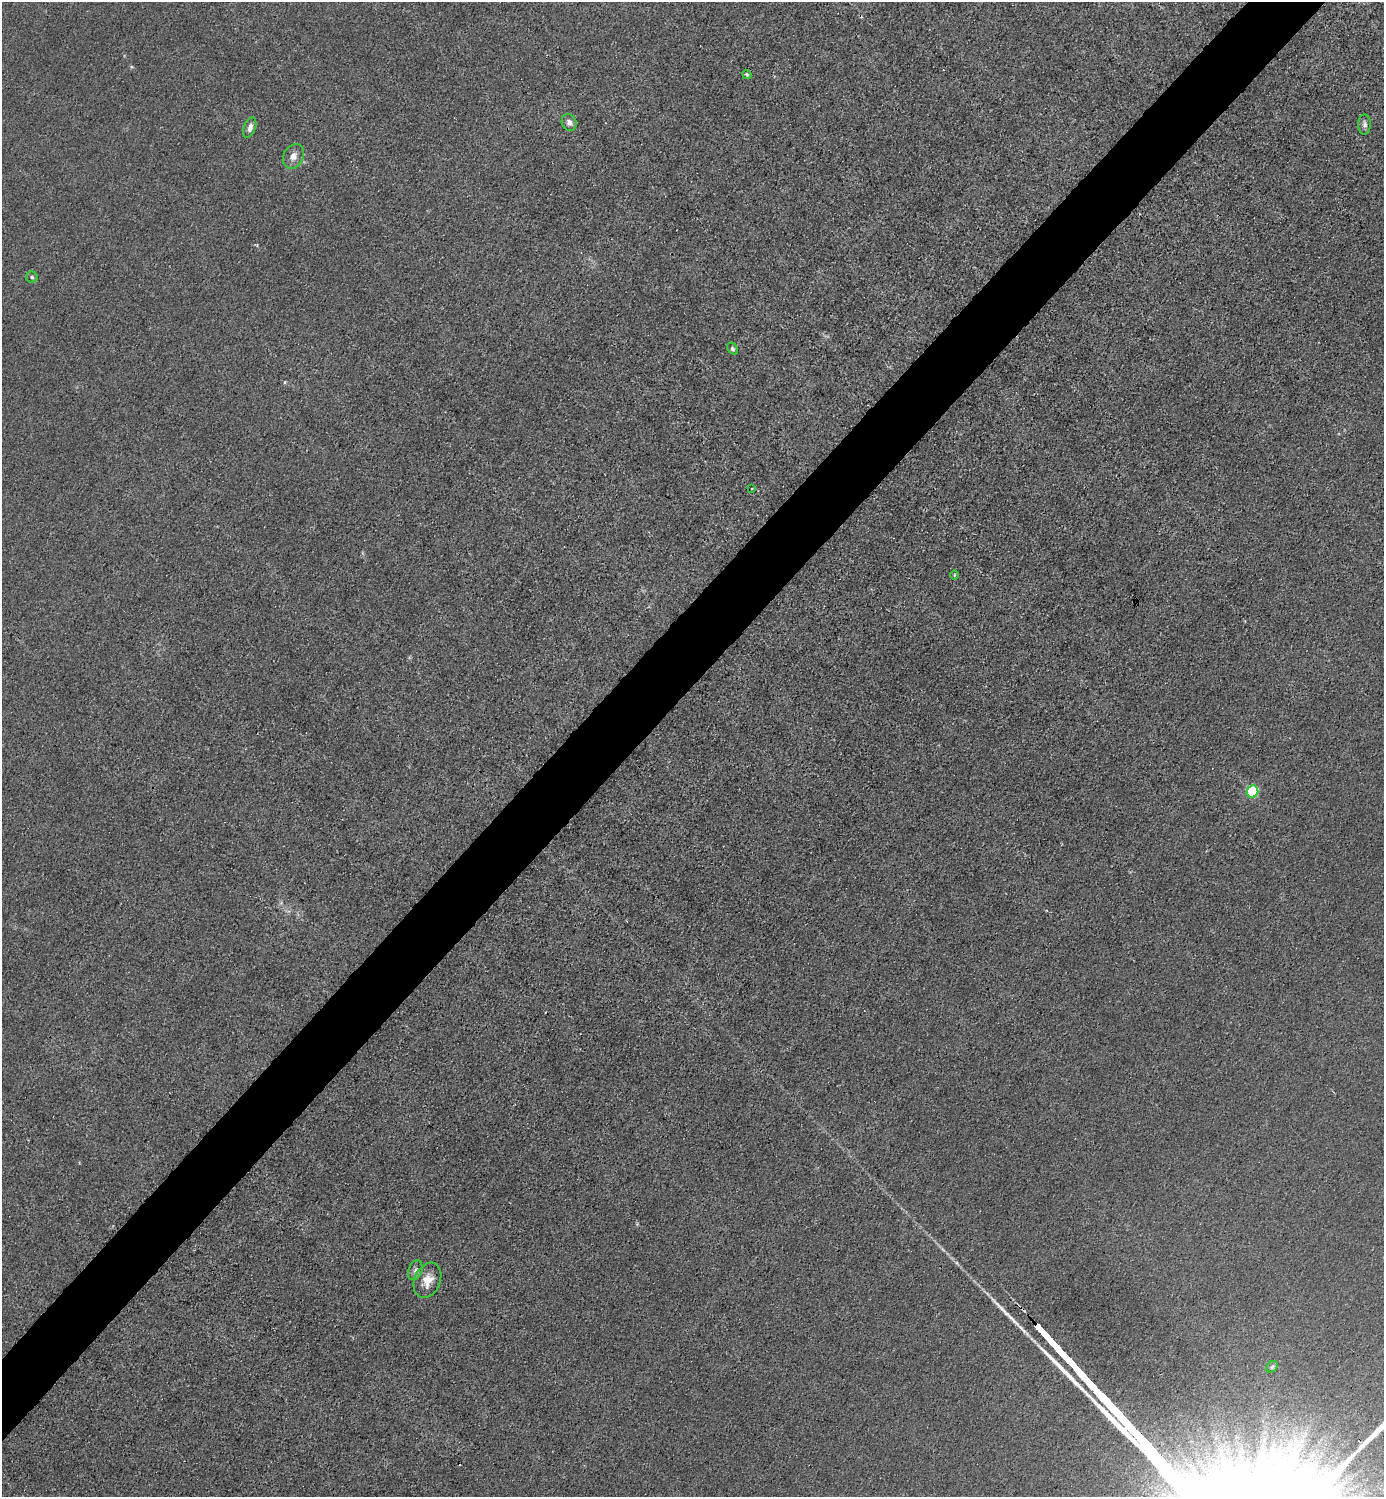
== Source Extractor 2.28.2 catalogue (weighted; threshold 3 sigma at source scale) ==
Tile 10 of 4 x 4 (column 2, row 3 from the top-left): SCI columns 1683-3064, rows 1498-2992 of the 5985 x 5985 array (HDU 1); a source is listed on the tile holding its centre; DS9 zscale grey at full resolution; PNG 1386 x 1499 px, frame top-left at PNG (2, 2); each listed source drawn as its Kron ellipse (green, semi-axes under 4 px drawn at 4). Shown black and unused: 5% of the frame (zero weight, under 3 of 4 exposures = <1% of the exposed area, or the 3 px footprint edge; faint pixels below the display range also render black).
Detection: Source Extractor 2.28.2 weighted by HDU 2 'WHT'; one run over the whole footprint, this tile lists its part. Background 0.0222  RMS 0.0063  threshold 0.0285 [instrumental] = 3 sigma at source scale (4.5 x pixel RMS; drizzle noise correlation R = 1.50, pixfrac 1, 0.05/0.05 arcsec/px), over >= 5 px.
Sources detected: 14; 1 cosmic-ray / hot-pixel residue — neither listed nor drawn; the other 13 listed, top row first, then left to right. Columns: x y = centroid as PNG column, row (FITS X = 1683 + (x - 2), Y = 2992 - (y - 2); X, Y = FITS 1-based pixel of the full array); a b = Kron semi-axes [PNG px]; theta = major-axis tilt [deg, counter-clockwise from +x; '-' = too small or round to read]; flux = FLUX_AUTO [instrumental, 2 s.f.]
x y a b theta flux
747 74 5 4 - 1
569 122 9 7 -63 2.8
1364 124 10 6 -90 2
250 128 10 6 70 3.5
293 156 13 10 63 4.8
32 277 6 5 - 1.2
732 349 6 5 - 1.2
752 488 3 2 - 1.2
955 575 4 3 - 0.58
1253 792 6 5 - 67
415 1270 10 6 68 2.3
427 1280 18 13 67 8.6
1272 1367 6 5 - 1.2